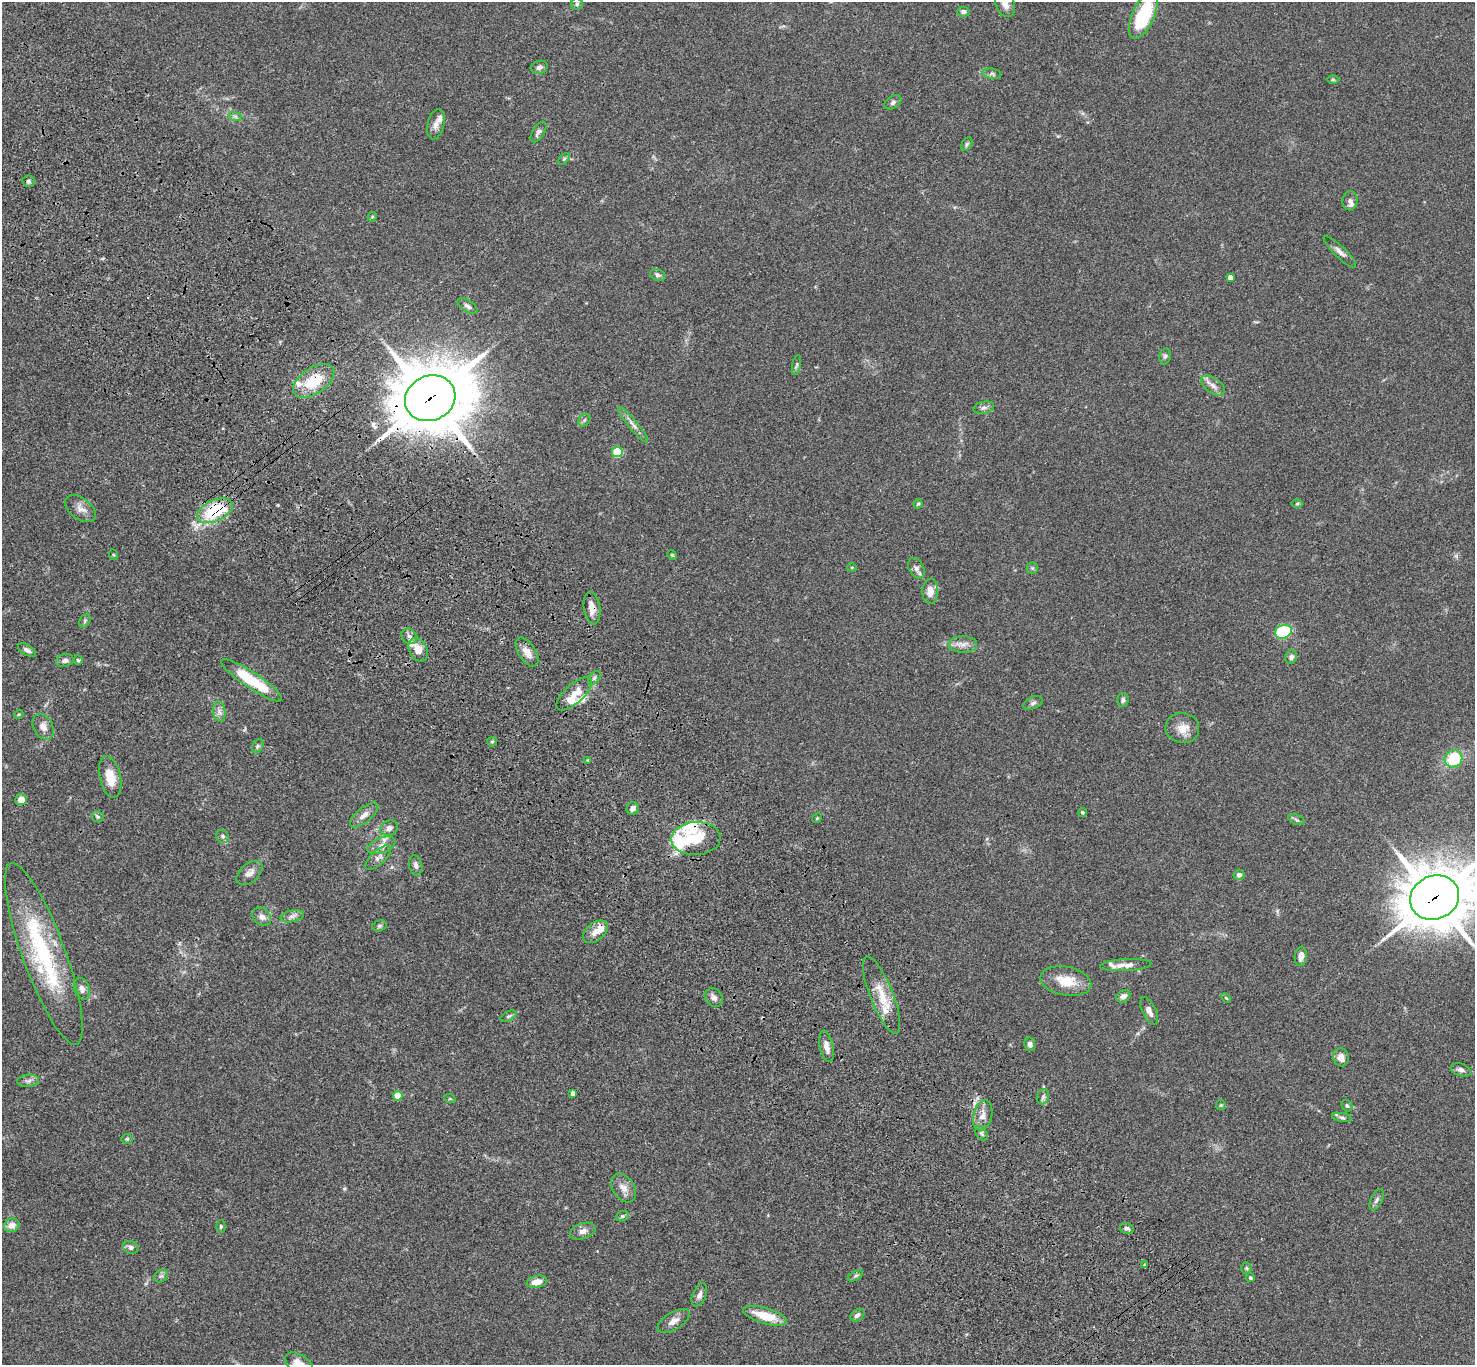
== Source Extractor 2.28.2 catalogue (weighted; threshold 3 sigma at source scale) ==
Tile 11 of 4 x 4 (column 3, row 3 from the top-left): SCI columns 3052-4524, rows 1744-3106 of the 6099 x 6072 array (HDU 1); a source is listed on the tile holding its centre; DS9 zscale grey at full resolution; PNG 1477 x 1367 px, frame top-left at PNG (2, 2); each listed source drawn as its Kron ellipse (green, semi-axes under 4 px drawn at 4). Shown black and unused: <1% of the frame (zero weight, under 3 of 4 exposures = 6% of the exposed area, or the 3 px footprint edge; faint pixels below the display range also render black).
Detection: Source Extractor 2.28.2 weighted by HDU 2 'WHT'; one run over the whole footprint, this tile lists its part. Background 0.0586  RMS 0.0052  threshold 0.0236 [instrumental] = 3 sigma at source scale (4.5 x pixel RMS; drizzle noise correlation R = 1.50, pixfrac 1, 0.05/0.05 arcsec/px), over >= 5 px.
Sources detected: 140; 1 inside a brighter object's white glare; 1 cosmic-ray / hot-pixel residue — neither listed nor drawn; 9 inside a brighter listed object's ellipse — not listed separately; the other 129 listed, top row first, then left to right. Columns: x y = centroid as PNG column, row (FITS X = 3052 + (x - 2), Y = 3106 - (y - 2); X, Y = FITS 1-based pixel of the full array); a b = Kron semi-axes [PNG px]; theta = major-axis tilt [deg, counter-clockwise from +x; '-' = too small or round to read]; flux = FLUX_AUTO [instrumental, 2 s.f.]
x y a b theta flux
577 4 6 5 - 0.89
1005 4 13 9 -73 3.8
963 12 6 5 - 1.7
1143 15 25 11 66 32
539 67 8 6 15 1.8
992 74 9 5 -8 1.3
1333 80 6 4 -1 0.63
893 102 9 6 33 1.4
235 116 7 4 -18 1
436 124 15 8 77 3.3
538 132 11 6 58 1.9
967 144 7 5 61 0.88
564 159 7 4 45 0.72
28 181 6 5 - 1
1350 201 9 7 80 2.6
372 217 5 4 - 0.56
1340 252 22 5 -44 2.6
658 275 8 5 -22 1.3
1230 277 4 4 - 3.7
468 306 11 5 -33 1.7
1165 356 8 5 80 1.2
797 365 10 4 79 0.97
314 381 23 13 34 17
1213 385 13 7 -35 3.2
430 398 26 22 24 3900
984 408 11 6 12 1.6
584 420 7 5 46 0.97
633 425 22 4 -50 2.7
617 452 5 5 - 29
918 504 5 4 - 0.62
1297 504 6 4 2 0.64
81 509 17 10 -36 4
215 511 19 10 24 28
114 555 5 3 - 0.5
672 555 5 4 - 0.58
852 567 4 4 - 0.5
916 568 11 7 -59 2.6
1032 568 6 5 - 0.89
930 591 12 8 87 4.6
592 608 16 8 -82 4.8
85 621 7 5 60 0.8
1283 632 8 6 20 42
409 636 8 7 - 1.9
963 644 14 8 0 3.5
27 650 10 5 -29 1.8
418 650 12 9 -64 6.1
527 652 16 8 -57 4.5
1291 657 7 6 - 1.7
65 660 9 6 14 1.7
78 660 4 4 - 0.71
594 678 8 5 50 1.1
252 680 36 8 -33 23
574 694 22 9 42 6.6
1123 700 7 5 87 1.4
1033 703 10 5 26 1.4
219 712 10 6 -81 2.2
19 714 5 3 - 0.51
43 727 13 9 -61 3.6
1182 728 17 15 -10 6.2
492 742 5 4 - 0.61
258 746 7 5 61 0.99
1453 759 9 8 - 20
588 760 3 3 - 0.41
110 777 21 10 -77 9.4
21 800 5 5 - 5.5
633 808 6 5 - 2.2
1082 812 4 4 - 0.88
364 815 17 7 39 3.5
98 817 6 5 - 0.89
817 818 5 4 - 0.49
1296 820 8 5 -21 1
389 828 9 7 27 2.3
222 836 7 6 - 1.2
696 838 24 16 3 19
382 845 15 7 21 3.5
378 858 16 7 43 2.8
416 865 10 6 -78 2
250 873 15 9 40 3.3
1239 875 6 5 - 1.8
1435 897 25 21 24 2700
292 916 12 5 12 2.1
262 917 10 8 -40 2.9
379 926 7 5 15 0.92
595 932 14 8 39 4.5
44 954 96 21 -70 63
1301 956 10 6 82 3.4
1126 965 26 6 3 3.8
1066 981 26 14 -11 12
82 989 11 7 -72 2.6
882 995 41 11 -68 12
1123 996 7 5 31 2.4
714 997 10 8 -47 2.5
1226 998 6 3 -44 0.55
1149 1011 15 7 -65 3
508 1016 9 4 26 1
1030 1044 7 5 -78 2.2
826 1046 16 6 -79 3.5
1341 1057 9 8 - 4
1461 1070 10 6 -19 1.9
28 1081 11 6 5 1.9
573 1093 4 4 - 1.5
398 1096 5 4 - 10
1043 1097 8 6 69 1.4
450 1099 6 4 -18 0.49
1221 1105 5 4 - 0.55
1347 1106 6 5 - 0.85
983 1115 15 9 75 4.4
1342 1117 10 4 -11 1.1
981 1133 8 5 -50 1.2
127 1139 6 5 - 0.79
623 1188 16 10 -55 4.4
1377 1200 11 5 65 1.5
622 1216 6 5 - 0.89
12 1225 8 6 24 3.7
221 1226 6 4 89 0.75
1127 1228 7 5 -21 1.3
583 1231 13 8 17 2.8
131 1247 8 6 -20 1.5
1144 1264 3 2 - 0.61
1246 1268 5 5 - 0.76
161 1276 7 6 - 1.2
855 1276 8 4 27 0.89
1250 1278 4 4 - 0.94
537 1282 10 6 12 4.6
699 1295 12 6 67 2.6
857 1315 8 5 35 1.6
765 1316 23 8 -16 13
674 1321 18 8 31 3.7
299 1364 15 9 -35 5.8
Overlapping masked pixels (flux is a lower limit): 5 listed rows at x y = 314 381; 430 398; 215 511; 592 608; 1435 897
Isophote crosses this tile's border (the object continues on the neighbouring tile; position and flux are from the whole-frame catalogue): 4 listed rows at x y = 1005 4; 1143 15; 1435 897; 299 1364